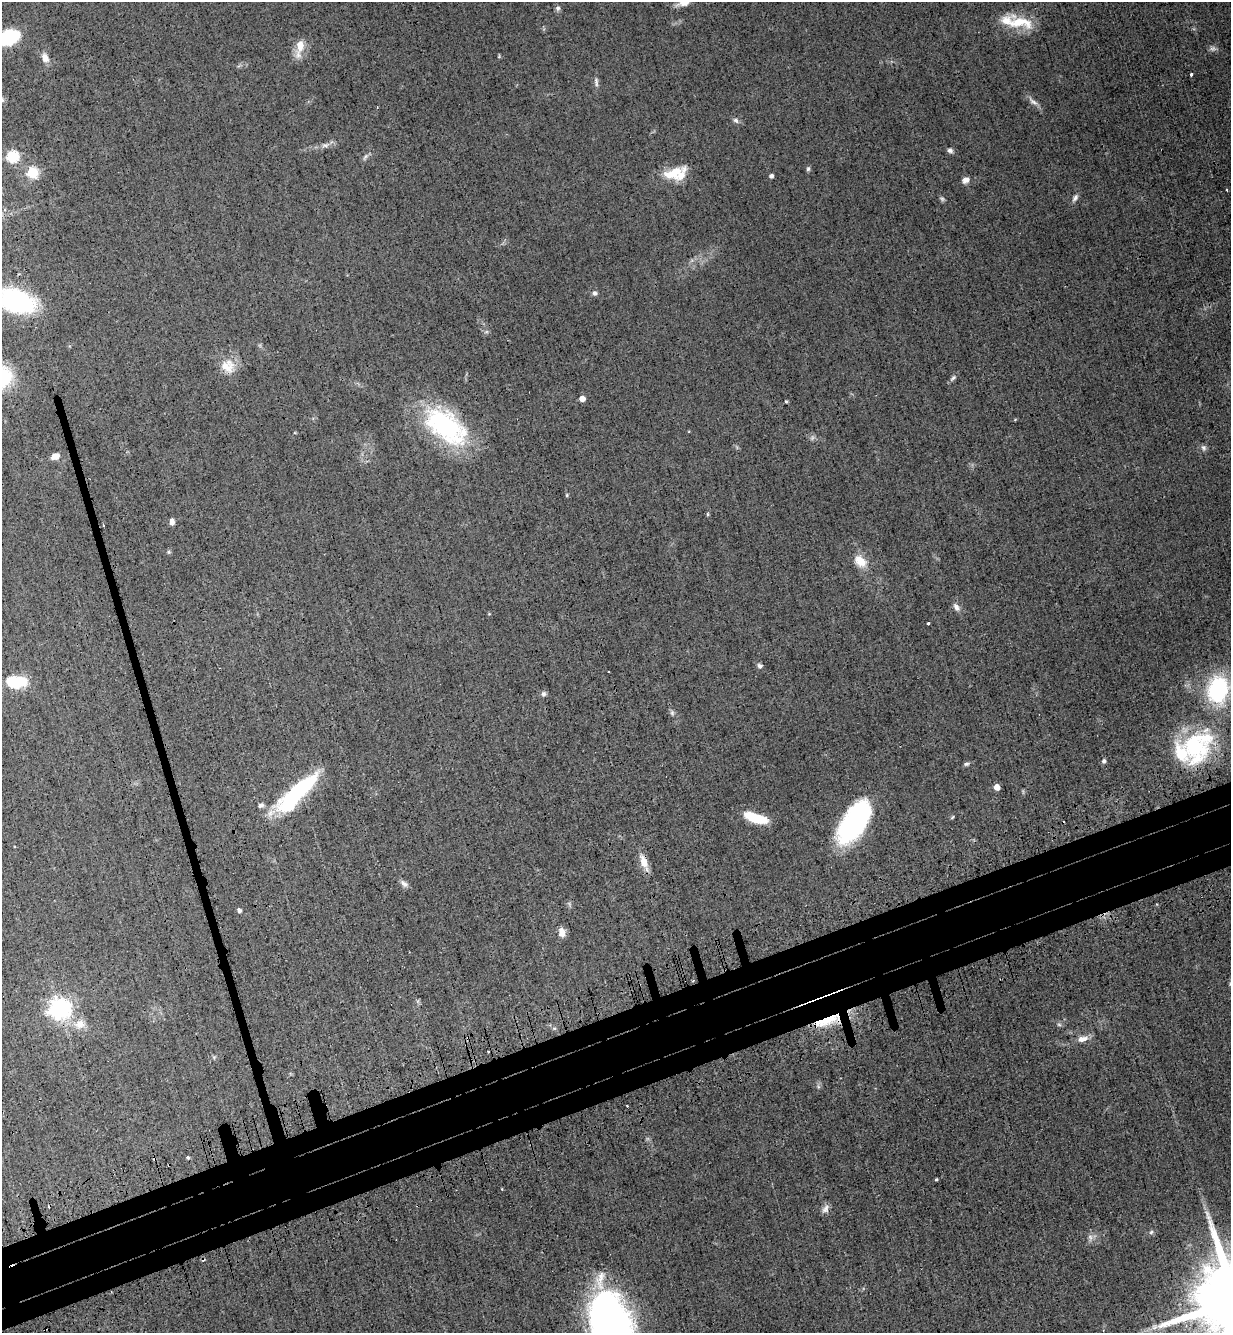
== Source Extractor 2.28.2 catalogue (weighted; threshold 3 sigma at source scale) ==
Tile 7 of 4 x 4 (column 3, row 2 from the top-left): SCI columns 2803-4031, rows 2748-4078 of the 5477 x 5494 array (HDU 1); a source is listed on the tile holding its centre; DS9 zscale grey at full resolution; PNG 1233 x 1335 px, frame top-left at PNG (2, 2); no overlay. Shown black and unused: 7% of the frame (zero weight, under 3 of 4 exposures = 7% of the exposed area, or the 3 px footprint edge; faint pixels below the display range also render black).
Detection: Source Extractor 2.28.2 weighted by HDU 2 'WHT'; one run over the whole footprint, this tile lists its part. Background 0.0322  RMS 0.0068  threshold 0.0307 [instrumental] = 3 sigma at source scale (4.5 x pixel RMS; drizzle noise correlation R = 1.50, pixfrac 1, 0.05/0.05 arcsec/px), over >= 5 px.
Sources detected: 79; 1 too faint to see at this stretch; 3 cosmic-ray / hot-pixel residue — not listed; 4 inside a brighter listed object's ellipse — not listed separately; the other 71 listed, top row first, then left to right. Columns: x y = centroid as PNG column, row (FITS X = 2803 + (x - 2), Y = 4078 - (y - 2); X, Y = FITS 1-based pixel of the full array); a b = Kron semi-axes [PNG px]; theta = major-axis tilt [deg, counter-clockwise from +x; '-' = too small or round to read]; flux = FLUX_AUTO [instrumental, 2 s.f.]
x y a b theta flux
683 3 17 8 12 5
558 8 7 6 - 1.6
1019 22 36 15 -8 21
8 37 14 9 17 64
300 47 22 8 79 8.9
1212 49 10 5 0 1.8
45 58 13 8 -69 4.2
1191 74 3 3 - 1.9
596 82 14 5 -83 2
1033 101 16 5 -37 3.1
736 120 8 6 -37 1.8
325 145 10 4 0 2.1
950 150 7 6 - 1.8
12 156 6 6 - 73
365 157 9 4 54 1.5
808 169 6 5 - 1.2
32 172 6 5 - 58
674 172 32 11 25 14
771 176 4 4 - 2.1
966 180 9 7 34 3.2
1227 190 3 2 - 0.91
1075 198 10 6 52 2.1
942 199 6 5 - 1.2
594 293 7 6 - 1.6
15 300 33 18 -16 100
226 367 21 15 -13 10
953 378 11 5 49 1.7
582 399 5 4 - 5.1
786 401 4 3 - 0.77
446 426 53 28 -38 86
1203 447 8 7 - 1.9
55 456 8 6 21 5.8
567 495 5 3 - 0.69
708 514 5 4 - 0.79
172 522 7 5 85 2.5
103 525 4 2 - 0.54
169 552 5 4 - 0.99
860 561 16 11 -44 10
956 607 10 7 -60 2.8
928 623 3 3 - 1
760 666 6 6 - 1.8
608 671 2 2 - 0.64
15 682 19 10 -2 26
1218 689 29 21 81 61
543 694 6 6 - 1.8
672 713 5 5 - 1.2
1197 745 46 34 32 64
1104 761 5 5 - 1.2
966 764 7 5 13 1.3
997 787 5 4 - 5.4
297 793 51 14 44 75
261 805 7 5 24 2
756 818 21 7 -18 26
855 822 42 19 56 110
643 861 17 9 -73 7.6
404 884 10 7 -41 2.6
239 910 4 4 - 1.8
562 932 12 8 -82 4.6
693 980 4 2 - 0.58
60 1008 8 7 - 410
826 1021 34 9 21 21
80 1024 14 12 21 7.1
1059 1025 6 4 -19 0.98
1082 1039 15 8 14 5
188 1157 3 3 - 2.3
936 1179 3 3 - 0.74
502 1189 3 2 - 0.45
825 1209 12 8 58 3
1151 1232 7 4 45 1.1
1090 1237 8 5 -46 2
610 1324 56 32 -74 320
Overlapping masked pixels (flux is a lower limit): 4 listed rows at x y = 15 300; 446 426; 643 861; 826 1021
Isophote crosses this tile's border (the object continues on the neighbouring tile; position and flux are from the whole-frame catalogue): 4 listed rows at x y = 683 3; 8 37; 15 300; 610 1324